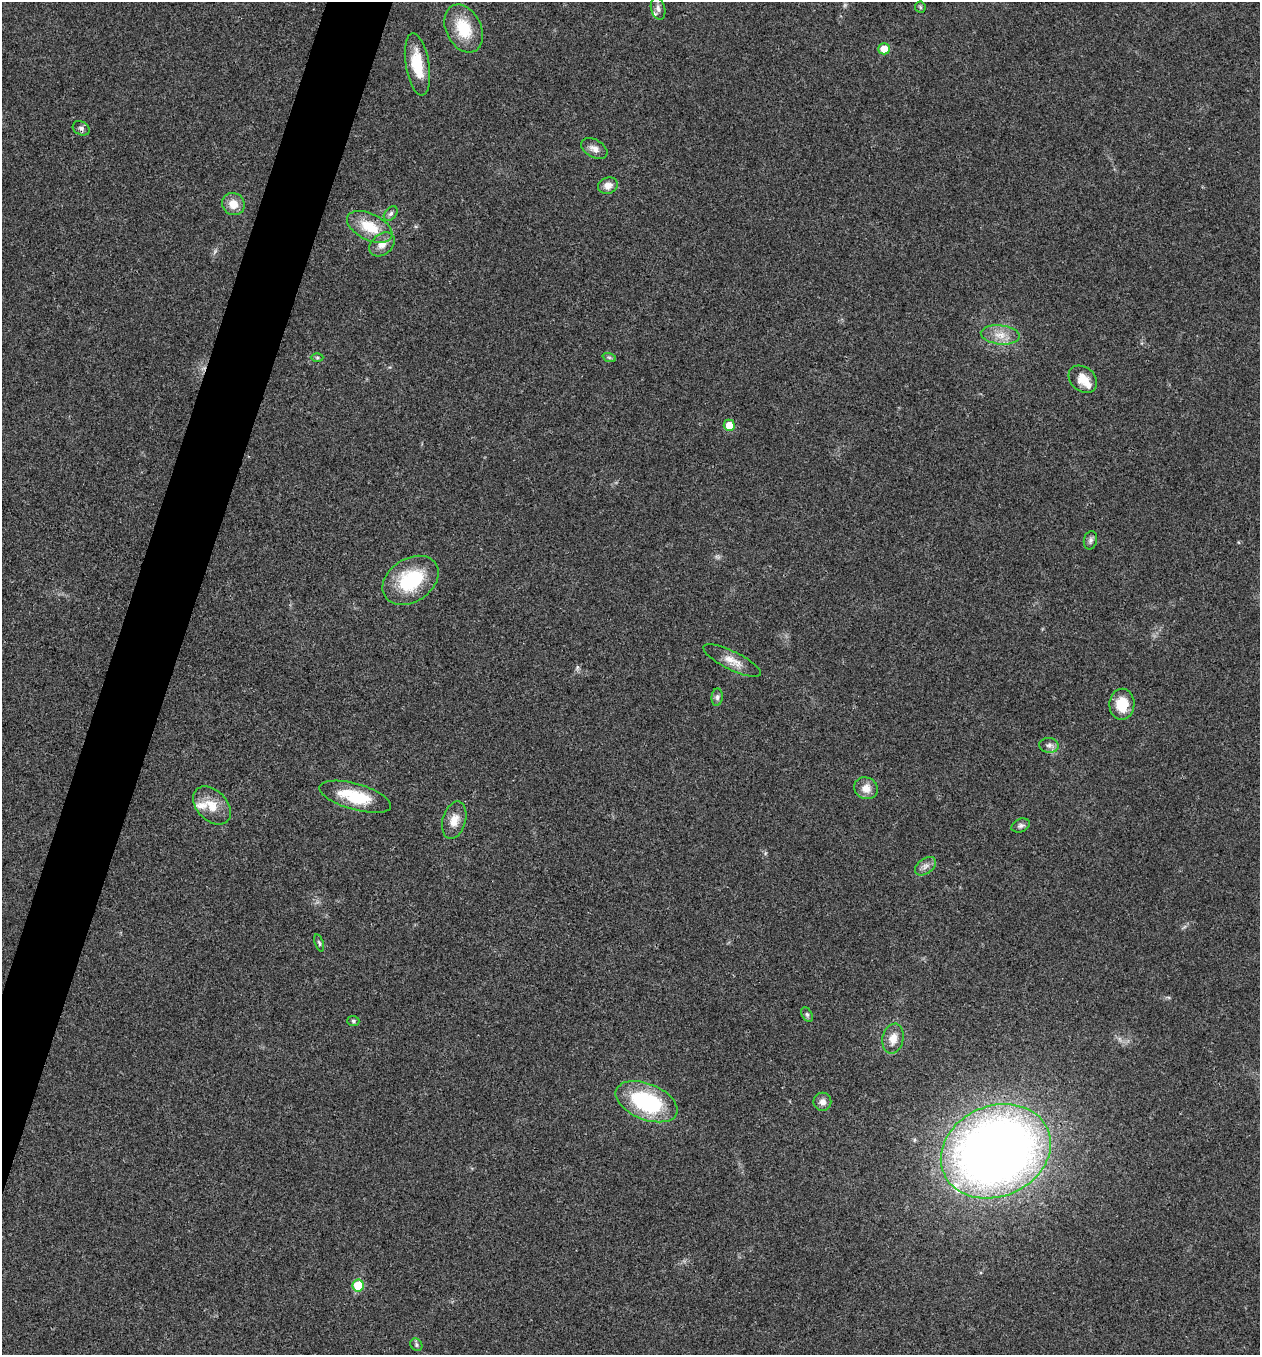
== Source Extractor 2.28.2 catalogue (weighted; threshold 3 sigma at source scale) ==
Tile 7 of 4 x 4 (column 3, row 2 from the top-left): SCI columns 2781-4038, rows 2707-4059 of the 5431 x 5417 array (HDU 1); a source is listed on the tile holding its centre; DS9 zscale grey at full resolution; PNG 1262 x 1357 px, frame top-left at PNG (2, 2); each listed source drawn as its Kron ellipse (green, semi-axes under 4 px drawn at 4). Shown black and unused: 4% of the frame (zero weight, under 3 of 4 exposures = <1% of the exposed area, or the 3 px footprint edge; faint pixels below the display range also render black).
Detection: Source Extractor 2.28.2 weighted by HDU 2 'WHT'; one run over the whole footprint, this tile lists its part. Background 0.0216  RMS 0.004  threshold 0.0179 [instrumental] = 3 sigma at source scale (4.5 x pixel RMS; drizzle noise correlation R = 1.50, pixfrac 1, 0.05/0.05 arcsec/px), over >= 5 px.
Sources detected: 43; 1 too faint to see at this stretch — neither listed nor drawn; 4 inside a brighter listed object's ellipse — not listed separately; the other 38 listed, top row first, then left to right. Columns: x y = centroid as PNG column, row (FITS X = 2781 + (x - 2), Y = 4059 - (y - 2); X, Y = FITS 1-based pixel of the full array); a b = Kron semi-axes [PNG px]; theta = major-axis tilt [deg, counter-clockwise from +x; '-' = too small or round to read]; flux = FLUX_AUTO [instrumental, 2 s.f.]
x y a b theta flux
920 7 6 5 - 0.64
658 9 11 7 -74 1.6
464 29 25 17 -64 15
884 49 5 5 - 6.2
417 64 31 11 -81 12
81 128 9 6 -29 1.3
594 148 14 9 -30 2.5
608 186 10 8 17 2.8
233 204 11 11 - 4.9
391 214 8 5 50 1.1
370 227 24 13 -26 11
382 244 14 10 41 3.7
1000 335 19 9 -6 5
317 357 6 4 0 0.61
609 357 7 4 -19 0.71
1083 379 16 12 -40 5.6
729 425 6 5 - 5.9
1090 540 9 6 78 1.2
411 580 30 21 33 25
732 661 31 9 -26 5.3
717 697 9 5 84 1
1122 704 15 12 89 9.4
1049 745 10 7 -7 1.7
866 788 12 10 -25 4.1
355 797 37 13 -16 17
212 805 22 15 -44 7.4
454 820 19 11 74 5
1021 825 9 6 24 1.3
925 866 12 7 36 2
319 943 9 4 -72 0.7
807 1014 8 5 -62 0.84
353 1021 6 5 - 0.67
893 1039 15 10 78 4.7
647 1102 32 18 -22 40
822 1102 9 9 - 2.3
996 1151 56 45 24 430
358 1286 6 5 - 14
416 1345 7 5 -51 0.8